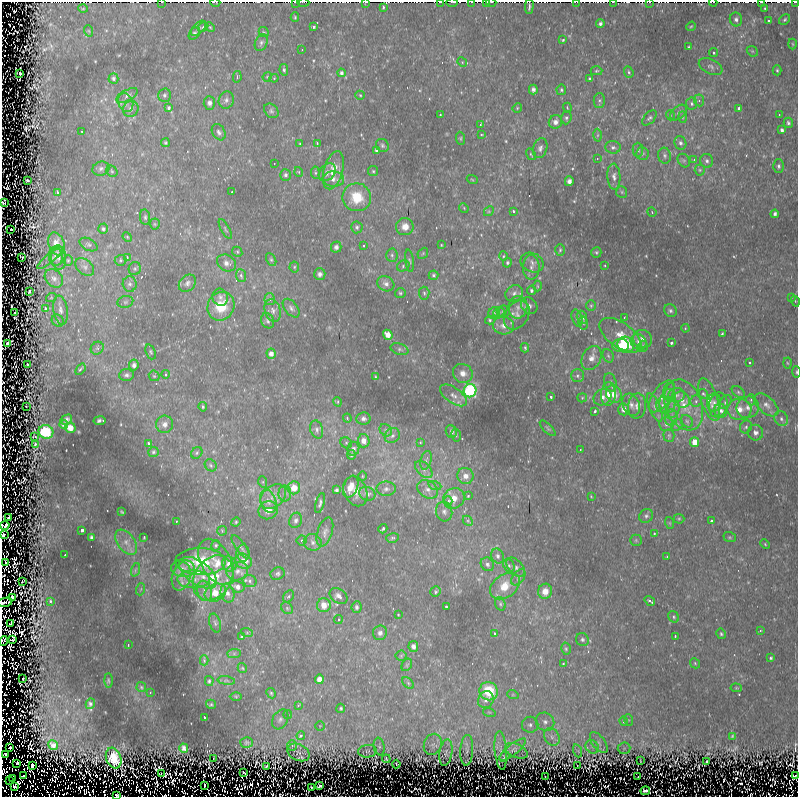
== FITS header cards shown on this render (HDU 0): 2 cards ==
NAXIS1  =                  796 / Axis length
NAXIS2  =                  795 / Axis length

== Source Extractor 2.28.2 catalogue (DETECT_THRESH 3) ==
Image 796 x 795 px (HDU 0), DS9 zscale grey, 1 PNG px = 1 image px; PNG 800 x 799 px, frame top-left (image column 1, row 795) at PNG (2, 2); each listed source drawn as its Kron ellipse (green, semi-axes under 4 px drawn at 4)
Background 9.55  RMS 1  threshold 3.13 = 3 sigma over >= 5 px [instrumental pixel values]
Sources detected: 581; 4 with non-positive FLUX_AUTO (blend fragments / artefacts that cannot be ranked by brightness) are neither listed nor drawn; of the other 577, the 500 brightest by FLUX_AUTO listed and drawn (77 fainter detections omitted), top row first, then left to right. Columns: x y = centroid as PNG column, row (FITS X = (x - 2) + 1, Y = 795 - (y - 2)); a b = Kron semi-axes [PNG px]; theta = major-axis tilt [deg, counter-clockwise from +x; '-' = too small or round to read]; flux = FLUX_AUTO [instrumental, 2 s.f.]
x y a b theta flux
162 2 2 2 - 93
215 2 5 2 - 130
296 2 3 2 - 150
303 2 6 2 0 120
366 2 3 2 - 110
441 2 2 2 - 82
452 2 5 2 - 97
472 2 3 2 - 110
486 2 2 2 - 96
491 2 5 2 - 85
577 2 4 2 - 81
613 2 3 2 - 65
649 2 2 2 - 65
713 2 4 2 - 120
761 2 3 2 - 89
795 2 3 2 - 78
529 6 7 3 89 95
383 7 4 3 - 350
765 8 3 3 - 74
83 9 5 3 - 61
295 17 5 4 - 95
736 19 7 6 - 260
785 20 6 4 45 120
768 21 3 3 - 110
600 24 4 3 - 190
691 26 5 4 - 79
203 27 6 3 29 100
210 27 5 3 - 70
313 27 3 3 - 200
198 28 9 5 43 180
89 31 6 3 -71 68
264 32 5 4 - 86
194 33 7 4 51 160
563 40 4 3 - 170
261 43 9 6 67 210
793 44 5 3 - 73
689 47 4 3 - 77
302 49 3 2 - 71
752 51 6 4 -43 110
713 53 5 4 - 130
462 62 5 4 - 82
711 66 12 7 -26 290
284 70 6 4 -81 120
777 70 5 4 - 110
596 71 6 4 2 97
629 72 6 4 -69 120
20 73 3 3 - 760
341 73 4 3 - 180
237 77 6 4 79 100
267 77 5 4 - 68
113 78 5 5 - 160
274 78 4 4 - 78
589 79 3 3 - 120
533 89 5 4 - 210
561 90 5 4 - 130
127 95 12 5 27 280
165 95 7 6 - 200
360 95 5 4 - 89
226 100 9 7 69 260
599 100 7 5 89 190
699 100 6 5 - 170
126 102 9 7 -68 360
209 103 7 5 -88 270
692 104 6 5 - 140
169 108 3 3 - 400
517 108 5 4 - 74
567 108 5 3 - 61
739 108 4 3 - 160
131 109 8 7 - 350
271 111 8 6 -46 160
678 112 9 6 42 260
440 114 3 2 - 79
779 114 3 2 - 140
670 115 5 3 - 66
682 117 6 4 -88 110
566 118 7 5 72 170
649 118 9 5 48 190
556 122 7 6 - 350
788 123 5 4 - 140
480 124 3 2 - 110
782 130 4 3 - 190
82 131 3 3 - 150
219 132 9 6 -59 230
481 134 4 3 - 60
597 135 6 4 89 120
460 138 6 4 -85 100
165 143 4 4 - 100
300 143 3 2 - 91
317 143 3 2 - 150
680 143 7 6 - 210
382 145 7 6 - 150
613 147 8 6 -3 220
540 148 10 7 72 270
376 150 4 4 - 130
638 150 7 5 90 170
642 153 6 6 - 170
531 154 6 3 -57 79
665 156 8 6 -80 210
597 158 3 2 - 170
694 159 3 3 - 75
684 160 7 5 -53 180
707 161 7 6 - 210
274 163 3 2 - 280
779 166 6 5 - 160
101 169 8 7 - 240
333 170 20 9 74 1100
700 170 5 5 - 120
112 171 6 5 - 110
373 171 5 5 - 96
299 172 5 3 - 64
327 172 10 7 49 360
315 173 6 4 -83 110
286 175 6 5 - 190
614 177 13 6 -87 370
333 179 11 7 -4 460
472 179 5 3 - 63
27 180 3 3 - 2500
569 181 5 4 - 250
57 192 3 3 - 180
232 192 2 2 - 64
622 192 6 5 - 110
357 197 14 14 - 1900
3 203 4 2 - 79
464 208 5 4 - 71
489 211 5 4 - 92
513 211 3 3 - 130
652 212 5 4 - 72
775 214 4 3 - 180
145 217 8 5 -81 150
155 224 5 5 - 94
357 227 6 5 - 160
405 227 8 8 - 630
11 229 3 2 - 950
103 229 5 5 - 150
225 229 11 3 -61 100
127 237 5 4 - 84
56 244 12 8 -71 700
88 244 10 6 -27 190
363 245 3 2 - 120
441 245 3 2 - 62
336 247 5 5 - 210
560 250 6 4 86 110
237 252 5 4 - 95
596 252 5 5 - 100
423 253 6 4 47 110
392 255 7 5 -87 160
56 256 9 7 -82 310
503 256 4 4 - 82
22 257 3 2 - 200
127 257 4 2 - 190
50 258 16 4 40 220
59 258 12 7 -84 380
68 260 5 4 - 88
120 260 6 5 - 120
271 260 7 4 -63 120
409 261 11 4 -82 140
532 262 12 9 -23 380
226 263 10 8 -31 390
507 263 5 4 - 130
605 265 3 2 - 110
403 266 6 5 - 140
85 267 11 7 -42 310
294 267 5 5 - 110
531 267 12 8 89 400
135 269 6 6 - 170
320 274 6 6 - 270
241 275 6 5 - 170
433 275 5 4 - 120
54 278 10 8 -48 320
187 283 10 7 45 300
130 284 8 7 - 240
386 284 9 7 -29 350
537 286 5 3 - 72
531 290 5 4 - 170
29 291 4 3 - 210
400 293 5 4 - 100
424 293 6 5 - 150
514 293 9 7 35 320
220 297 8 7 - 250
51 298 5 3 - 67
791 298 3 3 - 72
270 299 6 5 - 250
795 301 5 3 - 73
125 302 8 6 16 180
221 306 15 13 60 2200
529 306 9 7 -43 320
591 306 5 4 - 90
518 307 11 9 81 590
45 308 3 3 - 360
291 308 11 6 -51 270
60 310 15 7 -81 430
273 310 11 8 -73 370
670 311 7 6 - 170
499 312 6 3 19 97
503 312 6 6 - 200
14 313 3 3 - 850
494 313 6 5 - 150
517 315 16 11 56 740
582 317 6 5 - 330
577 318 8 5 -74 190
624 318 3 2 - 80
490 320 5 4 - 110
58 321 6 5 - 130
268 321 8 6 -62 190
583 323 6 4 -77 110
503 326 11 9 -5 520
685 328 4 3 - 64
722 334 3 2 - 100
388 335 5 4 - 710
620 335 24 12 -36 1200
642 339 10 8 -20 460
638 342 9 7 -51 440
7 343 3 3 - 2100
671 343 3 3 - 250
621 345 8 6 3 780
626 345 8 7 - 3100
643 346 5 4 - 120
97 348 7 6 - 170
525 348 5 3 - 100
400 349 9 5 -17 190
151 352 8 5 -69 120
271 354 5 4 - 350
608 356 7 5 -67 130
591 358 13 9 63 600
749 362 3 3 - 120
787 363 5 3 - 76
27 364 3 2 - 200
134 365 5 4 - 230
80 369 6 3 51 110
796 372 5 3 - 87
463 373 10 9 - 530
166 374 4 3 - 68
126 375 7 6 - 200
154 376 6 4 -44 100
577 376 6 6 - 160
375 377 4 3 - 77
610 382 9 6 -77 210
669 390 7 6 - 200
470 391 7 6 - 9800
738 392 7 5 -37 140
608 394 12 7 86 680
614 394 9 7 -62 860
703 394 5 3 - 93
453 395 15 7 -35 560
676 395 8 7 - 280
662 396 18 9 56 690
551 397 3 3 - 160
603 397 9 7 33 370
582 398 5 4 - 73
682 400 8 7 - 460
709 400 22 8 -71 770
751 400 6 4 88 130
668 401 12 8 78 560
696 401 6 5 - 150
338 402 5 3 - 64
714 402 9 7 77 220
725 402 7 5 55 170
631 405 12 8 -68 410
662 405 7 6 - 270
684 405 26 18 -67 2200
718 405 12 9 79 530
766 405 14 8 -43 480
26 406 3 2 - 600
637 406 12 9 85 440
203 407 5 4 - 130
655 407 15 5 -67 370
748 407 11 10 - 540
623 409 6 5 - 460
673 409 9 6 73 330
739 409 12 10 -4 830
595 411 3 3 - 260
721 411 7 6 - 260
347 418 4 2 - 120
363 418 7 6 - 250
671 418 8 6 88 240
781 419 8 6 -60 240
66 420 6 4 31 200
100 421 6 3 8 140
687 421 7 5 -45 160
165 424 8 8 - 350
666 424 7 7 - 250
64 425 4 3 - 160
677 425 6 5 - 140
746 427 7 6 - 170
70 428 5 5 - 640
548 428 10 4 -45 120
317 429 9 6 -73 230
386 430 7 5 -44 180
46 432 7 6 - 3400
451 432 6 5 - 260
755 433 8 7 - 320
456 435 6 5 - 120
669 435 6 5 - 150
35 436 3 2 - 74
392 436 8 7 - 280
364 441 6 5 - 490
420 442 3 2 - 110
695 442 5 4 - 950
148 443 3 3 - 190
346 443 6 5 - 120
35 444 3 2 - 180
353 449 7 6 - 300
580 449 3 2 - 66
153 452 5 5 - 120
197 453 6 5 - 130
351 455 5 4 - 120
426 460 10 5 75 220
211 465 6 5 - 150
424 469 10 6 -44 370
362 476 5 3 - 66
465 476 8 8 - 560
263 482 6 3 -72 70
435 486 6 4 -19 140
351 487 11 7 69 760
294 488 6 6 - 1200
386 489 9 7 -1 290
428 489 11 8 -33 480
337 490 4 3 - 150
355 491 15 11 -66 780
285 493 8 6 89 250
367 494 8 6 -22 350
273 496 14 10 39 730
468 496 3 2 - 100
591 496 4 4 - 63
454 498 11 10 - 820
268 501 12 7 -72 490
448 501 4 3 - 210
320 503 10 4 74 200
268 510 10 9 - 580
122 512 4 2 - 80
444 512 10 8 -78 290
646 516 7 6 - 190
9 518 3 3 - 3500
679 519 5 5 - 99
296 520 8 6 70 250
176 521 3 2 - 110
468 521 5 4 - 100
711 521 3 3 - 92
236 522 5 4 - 88
670 523 6 4 -71 83
5 525 4 3 - 590
383 529 5 3 - 320
82 530 3 3 - 700
222 531 5 4 - 89
325 532 15 7 72 400
654 533 3 3 - 170
4 535 3 3 - 1900
91 537 4 3 - 130
144 537 3 2 - 70
730 537 6 5 - 110
392 538 6 4 15 120
302 540 5 5 - 140
636 540 6 5 - 100
126 542 14 8 -54 620
313 542 9 8 - 320
765 544 5 3 - 72
216 545 5 4 - 120
241 547 14 5 -54 180
243 553 8 6 89 220
65 555 3 2 - 60
498 556 7 6 - 240
667 556 3 2 - 110
201 561 25 13 -1 3300
244 561 8 7 - 760
216 562 25 15 -60 1600
5 563 3 2 - 75
229 564 8 7 - 650
487 564 7 6 - 220
509 565 7 5 -67 160
516 567 11 7 -48 280
183 568 12 8 -3 500
135 570 7 4 71 140
237 571 11 9 18 480
198 573 21 11 -36 1800
278 574 7 6 - 170
181 577 14 9 75 710
518 577 9 5 53 190
213 578 24 18 57 2700
193 579 16 9 0 870
22 581 3 2 - 310
250 581 7 5 -17 190
505 586 16 11 35 1300
237 587 7 5 -16 380
141 589 6 4 71 95
204 591 10 7 -73 400
545 591 7 7 - 660
435 592 5 5 - 120
215 593 11 8 27 1400
227 593 9 6 -75 390
288 596 6 4 54 120
338 596 10 7 -35 380
12 597 3 3 - 1800
50 601 3 3 - 150
650 601 6 3 -35 180
5 602 7 2 12 110
500 604 7 5 -70 120
324 605 7 7 - 830
446 606 3 3 - 210
356 607 6 5 - 170
287 608 6 5 - 140
398 615 3 2 - 92
673 617 6 5 - 120
338 619 4 4 - 100
10 623 4 2 - 98
215 623 10 5 -74 200
760 631 4 3 - 110
247 633 6 4 -19 78
380 633 7 7 - 310
494 633 3 3 - 170
721 634 5 4 - 110
675 636 3 2 - 64
241 637 3 3 - 76
12 640 3 2 - 91
582 640 7 6 - 180
3 641 5 2 - 94
128 645 3 2 - 79
413 646 5 5 - 290
566 649 6 4 -76 110
234 654 7 4 1 140
401 656 5 5 - 88
771 658 4 4 - 110
204 660 5 3 - 260
695 663 5 4 - 96
563 664 4 3 - 84
407 665 7 4 60 97
242 668 5 4 - 96
23 679 2 2 - 78
319 679 4 4 - 520
108 680 7 3 -88 83
209 681 5 3 - 140
226 681 9 4 -8 150
408 683 7 4 -46 120
141 687 5 4 - 89
736 688 6 4 -6 81
489 691 9 9 - 2900
150 692 3 2 - 120
271 693 5 4 - 100
513 695 6 3 -18 77
236 696 6 4 -1 86
486 700 9 7 57 390
90 704 5 4 - 160
211 704 5 4 - 89
298 705 3 3 - 170
341 708 5 4 - 110
489 712 6 4 -18 100
288 715 4 4 - 140
204 717 3 2 - 420
280 719 10 7 60 270
629 720 6 4 -69 88
624 721 5 4 - 280
545 722 9 8 - 410
530 725 8 8 - 310
320 726 5 5 - 94
301 736 5 4 - 350
732 736 3 2 - 66
552 737 9 7 -60 380
246 742 6 5 - 120
599 743 12 6 -53 360
433 744 11 8 67 430
53 745 5 4 - 270
292 745 5 5 - 160
379 746 9 5 -80 220
592 747 7 6 - 180
10 748 4 2 - 110
184 748 5 4 - 180
624 748 6 6 - 170
467 750 15 6 87 290
501 750 19 6 -85 310
513 750 16 5 38 410
367 751 9 6 4 230
516 751 12 6 -24 220
578 751 6 4 -72 120
298 752 11 8 -26 280
446 753 13 6 81 190
5 755 3 3 - 370
504 756 6 4 50 120
114 758 10 7 -70 880
213 758 3 2 - 87
386 759 4 3 - 90
640 761 4 2 - 60
707 761 3 3 - 600
16 763 2 2 - 270
396 764 4 3 - 230
577 765 3 2 - 220
32 766 3 3 - 16000
266 766 3 2 - 69
243 772 3 2 - 330
161 773 3 2 - 290
24 775 3 2 - 110
545 776 2 2 - 62
638 776 2 2 - 94
795 776 3 2 - 60
13 779 3 2 - 140
10 781 2 2 - 270
204 785 3 2 - 860
14 786 3 3 - 1600
319 786 3 3 - 1500
311 787 2 2 - 60
645 791 4 3 - 150
116 795 2 2 - 98
At the frame edge (FLAGS 8, measured only in part): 23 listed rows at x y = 162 2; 215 2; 296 2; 303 2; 366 2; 441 2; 452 2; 472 2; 486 2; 491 2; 577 2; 613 2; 649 2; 713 2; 761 2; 795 2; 529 6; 3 203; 796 372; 5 525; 4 535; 5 602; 116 795
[77 fainter detections neither listed nor drawn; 4 non-positive-flux detections neither listed nor drawn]